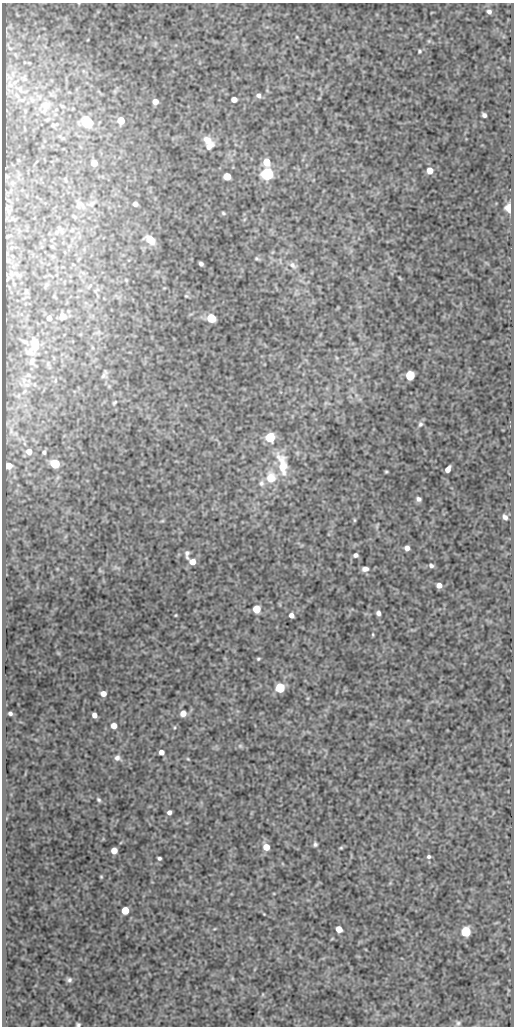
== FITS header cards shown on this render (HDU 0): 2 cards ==
NAXIS1  =                  512
NAXIS2  =                 1024

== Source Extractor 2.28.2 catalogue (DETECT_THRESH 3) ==
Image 512 x 1024 px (HDU 0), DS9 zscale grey, 1 PNG px = 1 image px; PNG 516 x 1028 px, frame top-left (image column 1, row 1024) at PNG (2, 3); no overlay
Background 95.1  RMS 0.54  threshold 1.63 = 3 sigma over >= 5 px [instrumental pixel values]
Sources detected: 95; all 95 listed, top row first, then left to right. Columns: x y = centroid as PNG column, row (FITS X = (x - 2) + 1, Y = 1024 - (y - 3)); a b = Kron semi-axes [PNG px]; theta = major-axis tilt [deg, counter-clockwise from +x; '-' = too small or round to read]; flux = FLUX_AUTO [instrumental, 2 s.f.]
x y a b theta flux
489 12 5 4 - 100
297 37 5 3 - 30
419 51 3 3 - 47
258 95 6 6 - 120
234 99 5 5 - 200
155 101 5 5 - 240
46 105 14 9 -5 320
484 115 4 4 - 110
121 121 5 5 - 570
88 122 6 6 - 3300
54 125 7 3 12 56
207 140 14 11 -32 340
209 146 14 8 33 270
266 162 6 6 - 630
94 163 5 5 - 370
430 171 6 5 - 380
267 174 6 6 - 5600
227 176 5 5 - 690
79 203 9 7 32 140
91 204 8 6 35 93
135 204 5 4 - 140
509 208 6 4 -86 1500
223 213 6 4 -18 50
59 228 11 4 -45 90
150 240 11 7 -38 510
257 258 7 5 -10 63
201 264 4 4 - 97
293 265 11 7 -38 170
186 296 5 4 - 42
62 316 7 7 - 210
49 318 5 4 - 190
211 318 6 5 - 1500
35 344 15 9 -87 410
30 352 11 8 -22 160
32 361 10 6 65 120
410 375 6 5 - 1900
103 376 9 7 56 110
114 402 8 4 44 65
420 424 7 6 - 90
270 437 6 6 - 2400
29 452 5 5 - 270
44 452 4 3 - 67
55 464 6 5 - 1900
282 464 35 13 -78 940
9 466 5 5 - 360
448 469 6 4 60 240
386 472 3 3 - 39
271 477 17 15 90 650
261 483 8 7 - 130
418 499 5 4 - 110
505 517 8 6 -56 140
354 520 6 4 -89 40
162 521 6 4 18 35
377 526 8 3 68 43
407 548 5 5 - 190
187 554 11 5 -88 120
356 555 5 5 - 110
192 562 5 5 - 350
431 565 6 4 -26 92
365 569 7 5 5 180
100 571 7 4 -19 40
439 585 5 5 - 230
256 609 5 5 - 1000
378 613 5 4 - 120
176 615 3 3 - 32
291 615 5 4 - 160
373 634 5 3 - 35
258 659 5 4 - 46
280 688 6 5 - 2300
103 694 5 4 - 250
183 713 5 5 - 340
10 714 4 3 - 80
94 715 5 4 - 190
114 726 5 5 - 310
175 727 5 3 - 35
240 746 7 5 -44 74
161 752 5 4 - 200
117 758 7 6 - 140
188 759 5 4 - 36
99 800 6 5 - 59
169 812 4 4 - 130
315 844 5 4 - 75
266 847 6 6 - 450
341 848 5 4 - 41
114 851 5 5 - 380
429 857 5 5 - 75
159 858 4 3 - 69
101 877 4 4 - 37
125 910 5 5 - 850
264 914 4 3 - 26
339 929 5 5 - 430
466 932 6 5 - 2400
69 980 7 5 -13 94
458 1023 6 6 - 73
78 1025 4 3 - 58
At the frame edge (FLAGS 8, measured only in part): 1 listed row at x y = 78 1025